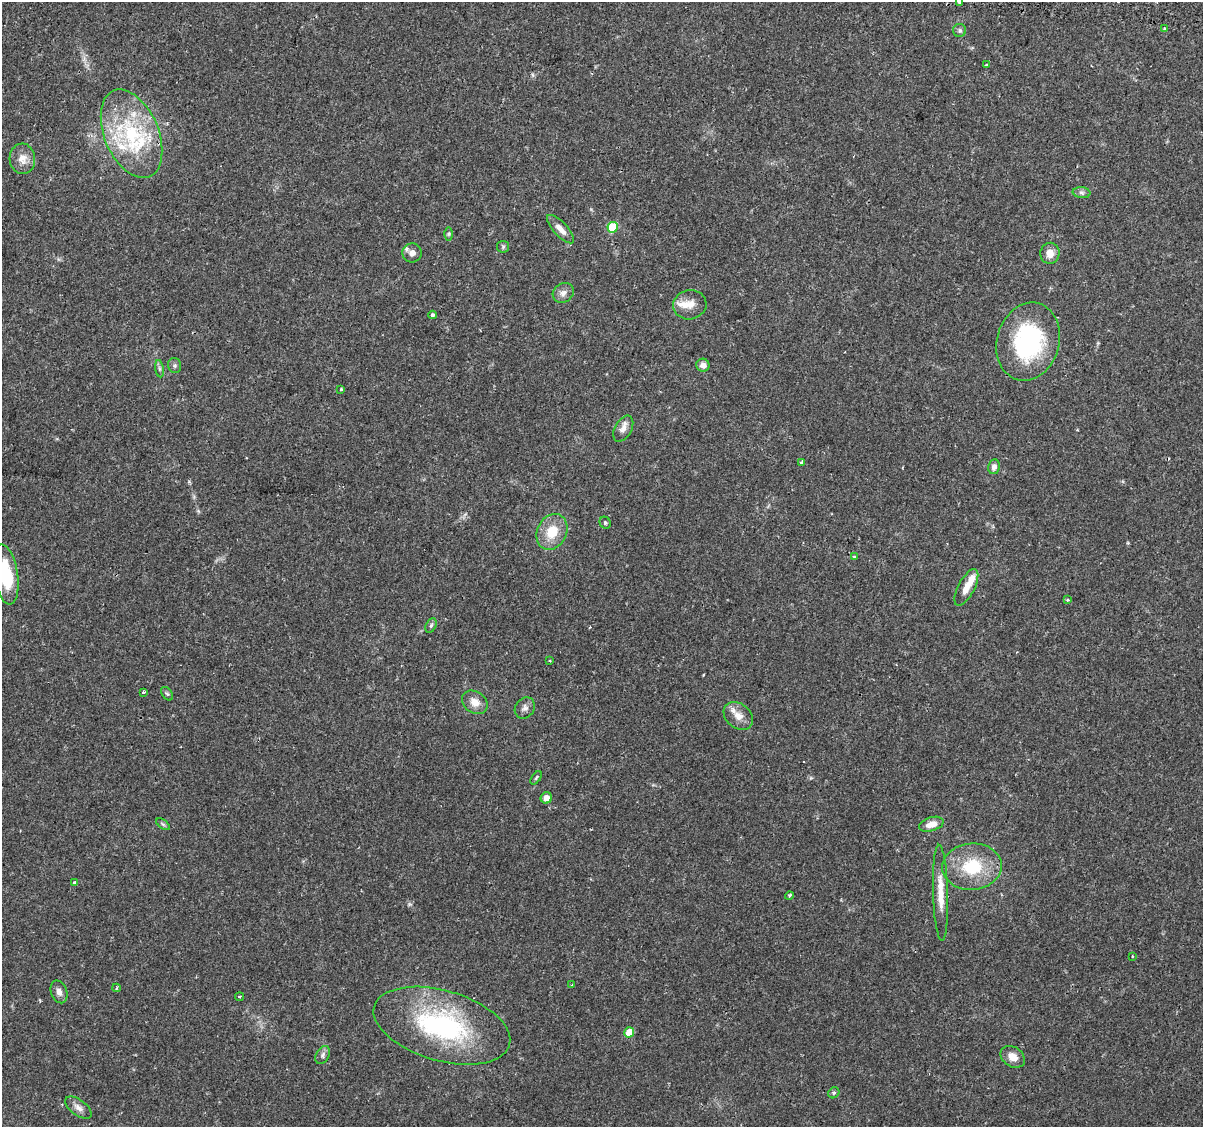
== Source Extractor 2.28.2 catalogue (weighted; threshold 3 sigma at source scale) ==
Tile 10 of 4 x 4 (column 2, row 3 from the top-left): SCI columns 1265-2465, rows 1413-2537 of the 4939 x 5131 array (HDU 1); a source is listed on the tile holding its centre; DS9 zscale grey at full resolution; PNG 1205 x 1129 px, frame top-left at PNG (2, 2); each listed source drawn as its Kron ellipse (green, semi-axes under 4 px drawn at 4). Shown black and unused: <1% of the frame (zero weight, under 2 of 3 exposures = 5% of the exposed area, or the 3 px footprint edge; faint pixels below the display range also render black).
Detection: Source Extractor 2.28.2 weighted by HDU 2 'WHT'; one run over the whole footprint, this tile lists its part. Background 0.0483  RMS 0.0035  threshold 0.0156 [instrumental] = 3 sigma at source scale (4.5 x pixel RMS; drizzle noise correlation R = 1.50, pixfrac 1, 0.0396/0.0396 arcsec/px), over >= 5 px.
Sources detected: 62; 2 cosmic-ray / hot-pixel residue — neither listed nor drawn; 4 inside a brighter listed object's ellipse — not listed separately; the other 56 listed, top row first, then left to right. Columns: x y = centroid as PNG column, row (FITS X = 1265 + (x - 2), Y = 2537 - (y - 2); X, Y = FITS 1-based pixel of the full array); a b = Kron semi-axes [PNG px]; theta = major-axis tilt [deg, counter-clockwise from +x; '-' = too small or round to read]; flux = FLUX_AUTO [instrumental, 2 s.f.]
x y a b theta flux
959 2 3 3 - 0.89
1164 29 3 3 - 1.1
960 30 6 6 - 0.74
987 65 3 3 - 0.77
131 134 46 27 -67 31
22 159 15 13 -85 3.5
1082 193 9 5 -7 1
613 227 5 5 - 14
560 229 18 7 -47 2.8
449 234 6 4 89 0.51
503 247 6 6 - 0.59
412 253 9 9 - 2.1
1050 253 10 9 - 2.9
563 293 11 9 34 1.9
690 305 17 14 12 4.3
432 315 4 4 - 1.1
1028 342 40 31 74 42
175 365 7 6 - 0.76
703 365 6 6 - 2
159 369 9 4 -81 0.75
341 389 3 3 - 0.68
623 429 14 8 61 2.4
801 463 3 3 - 0.55
994 467 7 6 - 1.6
605 523 6 5 - 0.59
552 532 19 14 62 8.4
854 557 4 3 - 0.37
6 574 30 12 -81 17
966 587 20 8 63 4
1068 600 4 3 - 0.81
431 625 8 5 63 0.69
550 661 4 3 - 0.36
143 692 3 3 - 0.54
167 694 7 5 -52 0.59
475 702 14 10 -35 3.5
525 708 11 9 54 1.7
738 716 16 12 -40 3.9
536 778 7 3 55 0.54
546 798 6 5 - 2.7
163 824 8 4 -37 0.63
931 824 12 7 17 3.6
972 867 30 23 4 17
75 883 4 3 - 1.6
940 893 48 7 -88 6.9
789 896 4 3 - 0.51
1132 956 3 3 - 0.47
572 985 3 3 - 0.55
117 988 4 4 - 0.54
59 992 12 8 -70 1.8
240 997 4 3 - 0.86
442 1026 70 35 -16 55
629 1032 5 5 - 7.5
323 1055 9 6 59 1.1
1013 1057 13 10 -35 3.4
834 1093 6 5 - 0.54
78 1108 15 8 -36 2
Isophote crosses this tile's border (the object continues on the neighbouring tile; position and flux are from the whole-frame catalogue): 2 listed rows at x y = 959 2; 6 574